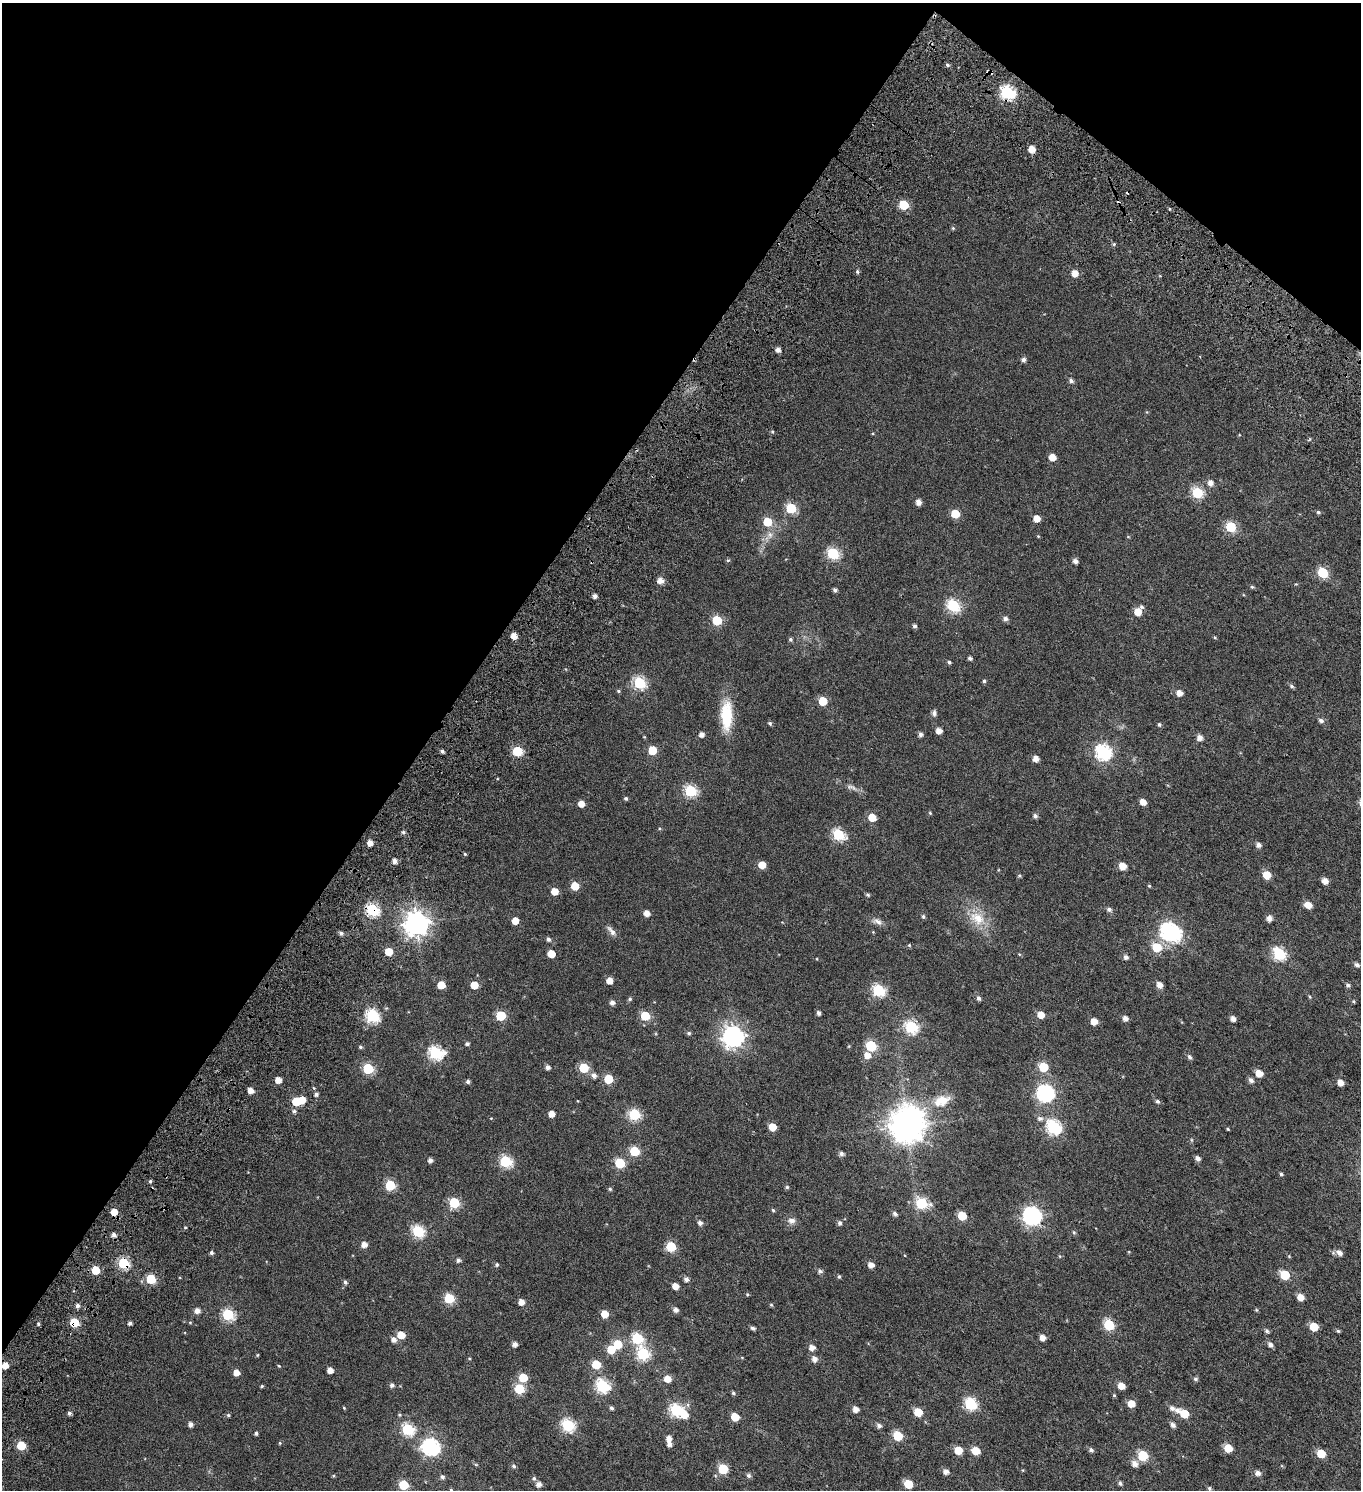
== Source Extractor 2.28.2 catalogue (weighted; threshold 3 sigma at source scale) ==
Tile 2 of 4 x 4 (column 2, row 1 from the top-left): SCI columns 1787-3145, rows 4648-6135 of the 6353 x 6308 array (HDU 1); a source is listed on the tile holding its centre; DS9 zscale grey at full resolution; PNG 1363 x 1492 px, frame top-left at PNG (2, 3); no overlay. Shown black and unused: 35% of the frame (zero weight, under 4 of 7 exposures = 11% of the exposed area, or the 3 px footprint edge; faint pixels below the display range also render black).
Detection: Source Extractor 2.28.2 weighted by HDU 2 'WHT'; one run over the whole footprint, this tile lists its part. Background 0.0169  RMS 0.0053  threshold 0.0217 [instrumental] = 3 sigma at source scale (4.09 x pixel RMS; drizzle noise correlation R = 1.36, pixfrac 0.8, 0.0396/0.0396 arcsec/px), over >= 5 px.
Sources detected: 299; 1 too faint to see at this stretch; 4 inside a brighter object's white glare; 2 cosmic-ray / hot-pixel residue — not listed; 1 inside a brighter listed object's ellipse — not listed separately; the other 291 listed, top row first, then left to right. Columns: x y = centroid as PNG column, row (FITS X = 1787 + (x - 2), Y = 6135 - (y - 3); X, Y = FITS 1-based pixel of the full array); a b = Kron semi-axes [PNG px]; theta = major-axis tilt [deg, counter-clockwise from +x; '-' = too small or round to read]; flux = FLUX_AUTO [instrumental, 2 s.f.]
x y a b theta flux
947 65 5 4 - 0.78
1007 93 7 6 - 67
1032 149 5 5 - 4.6
904 205 6 5 - 18
953 228 5 4 - 0.51
1114 244 5 4 - 0.51
857 272 5 4 - 0.67
1075 273 5 5 - 4
778 350 5 4 - 1.9
1023 360 5 5 - 1.4
1071 381 5 5 - 1.2
772 432 5 4 - 0.49
1052 457 5 5 - 4.5
1210 483 6 5 - 2.5
1197 493 6 6 - 35
918 502 5 5 - 2.6
791 508 6 6 - 25
1318 512 6 4 -15 0.69
955 514 5 5 - 9.5
1037 518 5 5 - 4.3
767 522 6 6 - 11
1231 527 6 5 - 27
833 553 6 6 - 39
728 560 5 4 - 0.59
1075 561 5 4 - 1.7
1322 573 6 5 - 26
660 581 6 5 - 3.3
1252 587 5 4 - 0.57
835 590 4 4 - 1.1
595 596 4 4 - 1.6
953 605 6 6 - 48
1141 607 5 5 - 0.82
1138 612 5 5 - 6.2
1005 618 6 5 - 1.4
717 620 6 5 - 20
914 626 5 4 - 0.96
514 636 5 5 - 3.1
1215 638 5 3 - 0.39
790 639 5 5 - 0.68
970 658 5 4 - 1
949 662 4 4 - 0.75
984 681 5 4 - 0.65
639 683 6 6 - 44
1291 686 6 4 -17 0.84
618 691 5 4 - 0.57
1179 693 5 5 - 3.1
823 701 5 5 - 11
934 713 9 4 90 1.2
726 715 35 13 -90 15
1321 720 6 5 - 1.3
770 723 4 4 - 0.78
1159 724 4 4 - 0.83
939 731 5 5 - 2.8
920 734 5 4 - 1.3
701 735 5 5 - 2
1200 738 5 5 - 2.7
652 750 5 5 - 13
442 751 4 4 - 1.1
517 751 6 5 - 23
1103 752 7 7 - 88
1036 759 5 5 - 2.7
690 791 6 6 - 40
626 798 4 4 - 0.71
1143 802 5 4 - 3.4
581 804 5 5 - 3.6
930 813 4 4 - 0.51
1035 816 5 5 - 1.2
872 817 5 5 - 7.1
403 832 5 4 - 0.84
838 834 7 6 - 34
370 843 4 4 - 3
1258 845 5 5 - 1.6
465 854 4 4 - 0.5
394 861 5 4 - 2
762 865 5 5 - 6.3
1122 866 5 5 - 5.4
1019 875 5 5 - 0.56
1267 875 5 5 - 7.5
1325 881 5 5 - 3
575 886 5 5 - 8.8
1149 886 4 4 - 0.41
554 891 5 5 - 4.9
868 895 5 4 - 0.71
1308 905 6 5 - 4.8
1109 909 6 5 - 1.2
372 910 6 5 - 51
647 913 5 5 - 2.9
923 916 6 4 -76 0.73
978 918 23 15 -39 9.6
1269 919 6 5 - 2
515 921 5 5 - 4.6
878 921 13 7 -22 2.1
416 923 8 8 - 370
611 931 17 6 -50 2.1
1168 931 7 7 - 96
341 933 5 4 - 1.1
548 939 5 5 - 1.1
909 945 5 4 - 0.46
1156 947 6 6 - 15
389 952 5 5 - 8.2
551 954 5 5 - 7
1279 954 6 6 - 52
1126 957 6 5 - 1.3
1357 965 5 5 - 1.3
609 981 5 5 - 3.8
441 985 5 5 - 6.8
474 985 5 5 - 6
1159 985 6 5 - 3
1348 985 5 5 - 1.1
878 990 6 6 - 46
1310 997 5 3 - 0.41
978 998 6 5 - 1.2
630 999 5 4 - 0.67
1353 1001 5 3 - 0.38
612 1003 5 5 - 1.8
819 1013 5 4 - 1.3
1041 1015 5 5 - 4.9
372 1016 6 6 - 57
500 1016 6 5 - 18
645 1016 5 5 - 16
1125 1018 5 5 - 2.2
1233 1019 4 4 - 2.3
1094 1021 5 5 - 4.6
911 1027 6 6 - 50
689 1033 5 4 - 0.74
733 1036 8 8 - 240
467 1044 4 4 - 0.9
871 1046 6 6 - 31
360 1047 5 4 - 0.72
435 1053 7 6 - 59
867 1055 6 6 - 3.6
1189 1057 5 4 - 1.1
548 1067 5 5 - 1.5
1043 1067 6 5 - 17
584 1068 5 5 - 18
368 1069 6 5 - 28
1259 1073 6 5 - 5.3
594 1075 6 5 - 1.8
608 1079 5 5 - 13
278 1080 5 4 - 3.6
1251 1080 7 5 -46 1.5
468 1082 5 4 - 1.1
1340 1083 5 4 - 3.5
314 1088 5 3 - 0.36
251 1090 5 4 - 3.3
1045 1093 7 7 - 120
316 1094 5 5 - 0.98
296 1101 6 5 - 10
942 1101 22 13 20 8.6
1157 1101 5 4 - 0.86
294 1111 6 5 - 0.85
552 1114 5 4 - 3.7
634 1114 6 6 - 34
1040 1118 8 6 -15 1.5
907 1126 10 9 - 800
772 1127 5 5 - 7.5
1053 1127 7 6 - 69
1228 1129 4 3 - 0.41
634 1151 6 5 - 20
841 1154 5 5 - 1.4
1198 1158 5 5 - 1.7
430 1160 5 4 - 1.5
505 1161 6 6 - 40
620 1163 6 5 - 21
1281 1174 4 4 - 0.62
150 1181 5 4 - 0.57
390 1185 6 6 - 24
787 1187 5 5 - 0.6
610 1189 4 4 - 0.69
454 1203 6 6 - 26
921 1203 7 6 - 33
773 1210 5 4 - 0.5
114 1212 5 5 - 5
895 1214 5 5 - 1.3
962 1216 6 5 - 11
1032 1216 7 7 - 150
791 1220 10 7 1 2
700 1223 5 5 - 1.5
840 1223 5 5 - 1.1
185 1227 4 3 - 0.4
418 1231 6 6 - 41
1074 1232 5 4 - 0.59
114 1235 5 4 - 1.5
364 1244 5 5 - 3
671 1247 6 5 - 23
211 1253 4 4 - 0.99
1339 1253 7 5 -29 2.2
458 1260 5 5 - 1.1
123 1263 6 6 - 32
497 1264 4 4 - 0.73
871 1265 5 5 - 3
96 1270 5 5 - 10
820 1271 6 5 - 1.1
1285 1275 6 5 - 18
839 1277 5 4 - 0.68
151 1279 6 5 - 20
686 1279 5 5 - 1.6
345 1282 6 5 - 0.95
675 1286 5 5 - 3.9
747 1294 5 4 - 0.49
1300 1297 5 5 - 4.5
449 1298 6 5 - 22
521 1302 5 5 - 3
771 1305 5 4 - 0.49
77 1306 5 5 - 1.3
676 1310 5 5 - 1.8
1256 1310 5 3 - 0.41
197 1311 6 6 - 2.1
228 1314 6 6 - 37
605 1314 5 5 - 5.8
74 1322 6 5 - 16
190 1322 5 3 - 0.38
130 1323 4 3 - 1.1
38 1324 4 3 - 0.6
1109 1325 6 5 - 27
1314 1327 5 5 - 9.8
753 1328 5 4 - 0.99
1267 1331 6 5 - 0.87
1338 1331 4 4 - 0.58
401 1335 5 5 - 7.3
637 1338 6 6 - 35
1042 1338 5 5 - 3
394 1340 6 5 - 1.9
515 1344 4 4 - 2.1
617 1344 6 5 - 13
1270 1344 6 5 - 1.7
812 1347 5 5 - 2.6
643 1354 7 6 - 43
257 1355 5 3 - 0.36
814 1359 6 5 - 2.3
5 1365 5 5 - 4
596 1365 6 5 - 12
279 1366 4 3 - 0.36
330 1370 4 4 - 3
236 1373 5 5 - 3.4
523 1378 5 5 - 12
667 1379 6 5 - 4.6
1195 1379 6 5 - 0.84
392 1385 5 5 - 1.3
262 1386 4 3 - 0.5
602 1386 7 6 - 55
1121 1386 5 5 - 4.8
519 1389 6 6 - 20
733 1393 5 5 - 0.65
1114 1395 4 4 - 0.43
970 1404 6 6 - 45
1131 1404 5 5 - 5.2
688 1405 6 4 -71 0.71
344 1408 4 3 - 0.36
611 1408 5 4 - 0.93
855 1409 5 5 - 2.9
676 1410 6 6 - 52
1177 1410 9 7 -12 1.9
918 1412 5 5 - 11
69 1413 5 4 - 0.98
1184 1414 6 5 - 11
228 1415 5 4 - 0.57
685 1415 7 6 - 4.6
735 1417 5 5 - 8.9
190 1424 5 4 - 1.8
568 1425 6 6 - 51
879 1425 6 5 - 1.5
1173 1425 6 5 - 1.7
407 1429 6 6 - 42
256 1433 4 3 - 0.8
898 1436 6 5 - 18
669 1438 5 5 - 2.3
280 1443 5 3 - 0.36
669 1444 6 5 - 1.8
21 1445 5 5 - 13
431 1447 8 7 - 110
1228 1448 5 5 - 7.9
958 1450 5 5 - 8
1091 1450 5 5 - 1.1
975 1451 6 5 - 8.2
1321 1453 5 5 - 11
1143 1455 6 5 - 24
1134 1464 8 6 -44 2.6
514 1466 5 4 - 0.78
723 1469 6 6 - 19
946 1472 5 5 - 2.4
1258 1473 5 5 - 2
748 1476 6 5 - 1
442 1477 6 5 - 1
534 1478 6 5 - 0.76
1120 1483 5 5 - 0.94
538 1484 5 5 - 2.1
908 1484 5 5 - 12
403 1485 5 5 - 19
1209 1488 6 5 - 0.91
451 1490 4 4 - 0.45
Overlapping masked pixels (flux is a lower limit): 3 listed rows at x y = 372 910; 123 1263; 74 1322
Isophote crosses this tile's border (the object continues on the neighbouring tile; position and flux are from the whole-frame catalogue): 1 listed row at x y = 451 1490